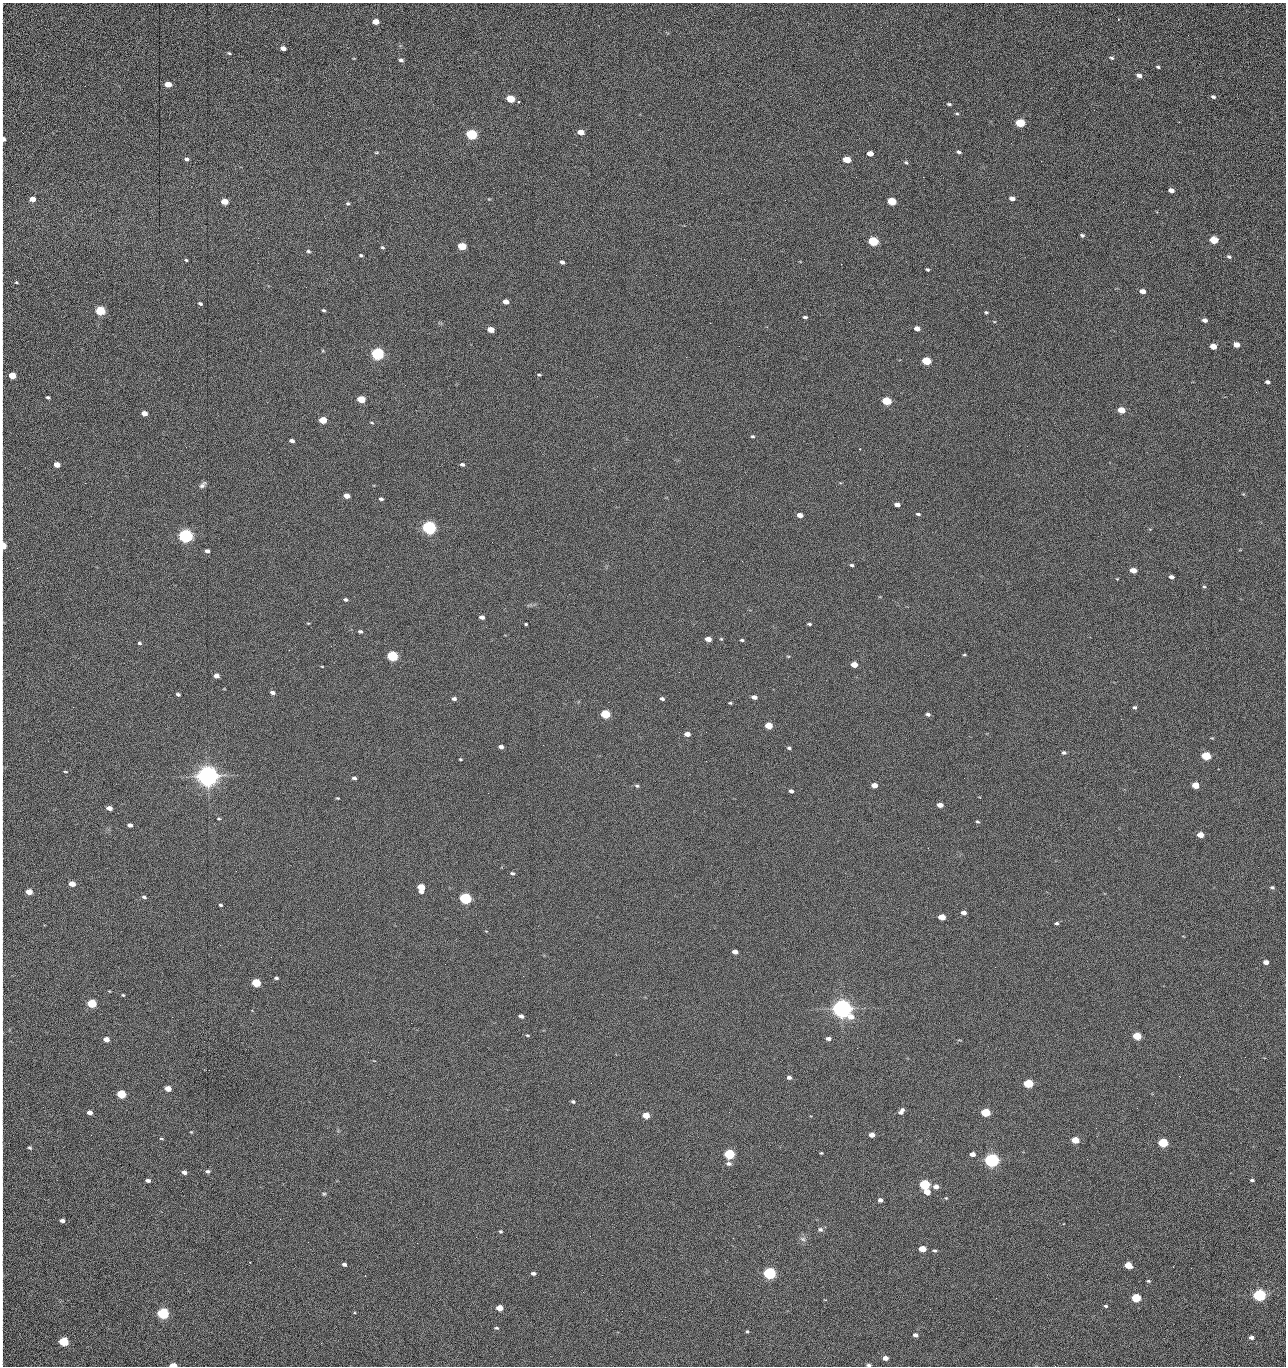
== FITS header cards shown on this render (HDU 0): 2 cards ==
NAXIS1  =                 1284 /fastest changing axis
NAXIS2  =                 1364 /next to fastest changing axis

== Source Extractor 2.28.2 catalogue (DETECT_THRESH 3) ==
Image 1284 x 1364 px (HDU 0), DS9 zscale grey, 1 PNG px = 1 image px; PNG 1288 x 1368 px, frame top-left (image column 1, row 1364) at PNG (2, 3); no overlay
Background 143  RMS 15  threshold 44.5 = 3 sigma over >= 5 px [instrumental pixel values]
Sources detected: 279; all 279 listed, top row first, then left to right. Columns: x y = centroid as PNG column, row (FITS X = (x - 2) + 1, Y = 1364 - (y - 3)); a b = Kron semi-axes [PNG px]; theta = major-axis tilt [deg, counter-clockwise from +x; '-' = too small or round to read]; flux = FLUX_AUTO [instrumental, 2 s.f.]
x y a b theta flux
2 14 13 2 90 2.2e+03
1118 19 3 2 - 5.6e+02
376 22 5 4 - 1.3e+04
2 31 12 2 90 1.9e+03
1188 35 3 2 - 8.1e+02
283 48 5 4 - 5.2e+03
2 51 17 2 90 3.2e+03
229 53 5 4 - 1.2e+03
1111 58 6 4 -17 1.7e+03
401 60 5 4 - 2.7e+03
1158 67 4 3 - 1.5e+03
2 71 18 2 90 3.3e+03
1139 75 5 4 - 4.6e+03
168 84 5 4 - 1.4e+04
2 93 12 2 90 2.1e+03
1213 97 5 4 - 1.9e+03
510 99 6 4 -13 4.2e+04
949 104 5 3 - 1.5e+03
957 113 6 3 -8 1.2e+03
1179 122 3 3 - 1.1e+03
1020 123 6 4 -14 6.1e+04
581 132 5 4 - 1.4e+04
471 134 6 5 - 1.6e+05
3 138 12 4 -85 6.1e+03
959 152 5 4 - 2.1e+03
376 153 6 3 1 9.8e+02
870 153 5 4 - 1.2e+04
187 159 5 4 - 2.5e+03
847 159 6 4 -13 2.8e+04
1041 161 2 2 - 1.2e+03
906 162 7 4 -47 1.6e+03
856 177 2 2 - 1.5e+03
923 177 2 2 - 1.2e+04
2 184 9 2 90 1.5e+03
1171 190 5 4 - 6.1e+03
1012 198 5 4 - 5.7e+03
32 199 5 4 - 1.0e+04
489 199 4 4 - 9.2e+02
892 201 6 4 -13 5.1e+04
224 202 5 4 - 2.0e+04
1123 202 2 2 - 5.8e+02
348 203 5 4 - 1.6e+03
2 222 16 2 90 3.0e+03
1082 235 5 4 - 1.7e+03
1214 240 5 4 - 4.3e+04
873 241 6 4 -13 1.0e+05
462 246 5 4 - 4.1e+04
382 247 5 4 - 1.3e+03
2 249 18 2 90 2.9e+03
308 251 5 4 - 1.6e+03
361 255 4 3 - 1.6e+03
1229 257 6 5 - 2.1e+03
186 260 4 3 - 1.2e+03
562 262 4 4 - 2.9e+03
841 264 2 2 - 1.8e+04
927 269 4 3 - 1.5e+03
16 282 3 3 - 1.1e+03
306 287 2 2 - 4.3e+02
2 291 11 2 90 1.6e+03
1142 291 5 4 - 7.5e+03
506 302 5 4 - 9.3e+03
200 304 5 4 - 1.9e+03
323 310 5 3 - 1.5e+03
2 311 9 2 90 1.4e+03
100 311 5 4 - 1.0e+05
986 312 5 3 - 1.4e+03
805 317 5 4 - 2.1e+03
1205 320 5 4 - 4.0e+03
849 322 2 2 - 5.3e+02
710 323 2 2 - 2.2e+03
917 328 5 4 - 7.6e+03
491 330 5 4 - 1.6e+04
1236 345 5 4 - 1.1e+04
1213 346 5 4 - 1.6e+04
378 354 6 5 - 3.0e+05
926 361 5 4 - 5.8e+04
2 362 15 2 90 2.5e+03
12 375 5 4 - 2.5e+04
539 375 5 3 - 1.1e+03
1267 382 4 3 - 2.7e+03
1256 392 3 2 - 7.5e+02
48 397 4 3 - 1.8e+03
361 399 5 4 - 3.7e+04
887 401 5 4 - 6.0e+04
1121 410 5 4 - 1.9e+04
144 413 5 4 - 8.7e+03
323 420 5 4 - 2.9e+04
371 423 5 3 - 1.1e+03
1009 435 2 2 - 2.2e+03
752 436 5 4 - 1.5e+03
292 441 5 3 - 3.8e+03
186 447 2 2 - 2.0e+03
2 448 9 2 90 1.4e+03
860 449 3 2 - 8.6e+02
462 464 4 3 - 2.3e+03
57 465 5 4 - 1.3e+04
2 480 13 2 90 2.3e+03
85 483 2 2 - 8.2e+02
202 485 9 5 50 3.0e+03
346 496 5 4 - 1.0e+04
381 499 4 3 - 2.3e+03
897 505 5 4 - 5.8e+03
2 513 17 2 90 3.0e+03
918 514 5 3 - 1.7e+03
800 515 5 4 - 8.5e+03
429 528 6 5 - 5.0e+05
2 531 8 2 90 9.6e+02
186 536 6 5 - 5.4e+05
492 542 2 2 - 1.6e+03
3 546 6 3 -88 3.2e+04
207 551 4 4 - 3.7e+03
742 561 2 2 - 5.5e+02
852 565 4 3 - 1.7e+03
1133 570 5 4 - 1.3e+04
1171 577 4 4 - 3.7e+03
1117 579 3 3 - 7.3e+02
1204 587 5 4 - 1.2e+03
346 600 4 3 - 2.0e+03
482 617 5 4 - 4.4e+03
2 622 8 4 -90 1.9e+03
308 623 5 3 - 8.6e+02
526 624 3 3 - 3.8e+03
809 624 4 3 - 1.5e+03
360 631 5 4 - 2.1e+03
708 639 5 4 - 1.0e+04
721 639 5 4 - 1.1e+03
742 640 4 3 - 1.6e+03
139 643 4 4 - 1.7e+03
964 655 5 3 - 1.1e+03
392 656 5 5 - 1.6e+05
788 656 5 3 - 8.9e+02
854 665 5 4 - 1.4e+04
322 666 4 2 - 7.5e+02
679 672 2 2 - 2.2e+03
216 676 5 4 - 7.4e+03
2 692 9 2 90 1.4e+03
272 692 4 3 - 4.0e+03
178 694 4 3 - 2.1e+03
754 697 5 4 - 6.0e+03
454 699 5 4 - 2.8e+03
662 699 5 4 - 2.6e+03
730 703 4 3 - 1.2e+03
1135 707 5 4 - 1.7e+03
605 714 5 4 - 7.1e+04
928 714 5 4 - 2.6e+03
769 725 5 4 - 2.8e+04
2 726 11 2 90 1.9e+03
706 732 2 2 - 4.1e+02
687 734 5 4 - 7.5e+03
543 745 2 2 - 2.0e+03
501 747 5 4 - 4.3e+03
789 748 5 4 - 1.8e+03
1064 752 5 4 - 2.1e+03
1206 756 5 4 - 7.7e+04
460 759 4 3 - 1.0e+03
706 761 2 2 - 1.3e+03
2 770 19 2 90 3.3e+03
65 772 6 3 -2 1.0e+03
208 776 7 6 - 1.5e+06
354 778 4 3 - 2.4e+03
874 785 5 4 - 1.0e+04
1195 785 5 4 - 2.5e+04
637 786 5 5 - 1.5e+03
791 791 4 4 - 3.0e+03
337 798 3 2 - 8.5e+02
940 805 5 4 - 8.3e+03
109 808 5 4 - 6.8e+03
219 819 5 2 - 8.9e+02
977 821 5 4 - 1.4e+03
130 825 5 4 - 4.0e+03
1200 835 5 4 - 1.5e+04
2 869 8 2 90 1.1e+03
512 873 5 4 - 1.9e+03
72 884 5 4 - 1.3e+04
421 887 6 5 - 2.8e+04
1272 887 5 4 - 2.0e+03
29 892 5 4 - 1.6e+04
144 897 6 4 -16 1.9e+03
465 898 5 5 - 2.4e+05
2 905 14 2 90 2.4e+03
220 905 4 3 - 1.4e+03
963 913 5 4 - 5.9e+03
942 917 5 4 - 1.9e+04
1056 923 5 4 - 2.0e+03
735 952 5 4 - 6.1e+03
1266 962 5 4 - 7.5e+03
523 976 2 2 - 1.4e+03
276 978 4 3 - 2.0e+03
2 980 12 2 90 2.3e+03
256 983 5 4 - 6.1e+04
123 995 3 3 - 1.1e+03
92 1003 5 4 - 7.7e+04
842 1009 7 6 - 1.2e+06
521 1016 5 3 - 4.2e+03
411 1023 2 2 - 3.4e+03
2 1033 9 3 -87 1.7e+03
527 1035 6 4 -7 1.2e+03
1137 1036 5 4 - 4.8e+04
106 1039 5 4 - 1.1e+04
828 1039 5 4 - 3.8e+03
857 1048 3 2 - 9.2e+02
1245 1057 3 2 - 1.2e+03
2 1060 8 2 90 1.3e+03
1179 1076 3 2 - 1.9e+03
789 1077 4 3 - 3.3e+03
1028 1083 5 4 - 8.8e+04
168 1089 5 4 - 1.2e+04
121 1094 5 4 - 6.5e+04
573 1102 5 4 - 2.0e+03
1155 1103 2 2 - 6.0e+02
2 1107 12 2 90 1.9e+03
901 1111 8 5 53 5.0e+03
729 1112 2 2 - 7.6e+02
985 1112 5 4 - 7.3e+04
89 1113 5 4 - 5.4e+03
646 1115 5 4 - 2.1e+04
1096 1128 2 2 - 4.6e+02
191 1132 4 3 - 8.9e+02
91 1135 2 2 - 1.6e+03
872 1135 5 4 - 7.4e+03
161 1139 6 3 -9 1.2e+03
1075 1140 5 4 - 3.2e+04
1163 1143 5 4 - 9.9e+04
30 1148 4 4 - 1.5e+03
571 1149 2 2 - 7.2e+02
821 1153 3 3 - 9.6e+02
729 1154 5 4 - 1.4e+05
972 1154 5 4 - 7.4e+03
1087 1159 3 2 - 7.2e+02
992 1160 6 5 - 6.1e+05
2 1163 10 2 90 1.7e+03
729 1163 7 5 -1 3.6e+03
208 1171 5 4 - 2.4e+03
184 1172 5 4 - 4.5e+03
148 1180 5 3 - 3.6e+03
1252 1180 4 3 - 1.9e+03
924 1184 5 4 - 1.5e+05
936 1187 5 4 - 6.5e+03
927 1192 5 4 - 1.6e+04
324 1194 5 4 - 1.3e+03
946 1198 4 4 - 9.1e+02
880 1200 4 4 - 4.6e+03
2 1215 10 2 90 1.6e+03
280 1219 2 2 - 1.4e+03
62 1221 5 4 - 4.4e+03
820 1229 7 6 - 2.6e+03
500 1231 5 4 - 1.4e+03
476 1237 2 2 - 4.6e+03
803 1239 8 6 -17 2.9e+03
308 1242 2 2 - 1.1e+03
417 1243 2 2 - 3.6e+03
922 1249 5 4 - 1.9e+04
935 1251 5 4 - 1.6e+03
250 1262 3 3 - 9.6e+02
344 1264 5 4 - 2.8e+03
1128 1265 5 4 - 2.7e+04
533 1273 5 3 - 3.1e+03
769 1273 5 5 - 3.1e+05
2 1274 19 3 -89 3.7e+03
1148 1281 4 4 - 1.2e+03
1259 1295 5 5 - 3.6e+05
996 1298 2 2 - 1.9e+03
1136 1298 5 4 - 7.9e+04
1106 1306 4 3 - 1.5e+03
499 1308 5 4 - 1.8e+04
622 1311 2 2 - 4.2e+02
2 1313 15 2 90 3.0e+03
163 1313 5 5 - 2.4e+05
496 1328 5 3 - 1.4e+03
747 1331 4 4 - 1.2e+03
915 1335 5 4 - 4.0e+03
1251 1338 4 4 - 4.9e+03
64 1342 5 5 - 9.4e+04
321 1343 2 2 - 5.2e+02
2 1345 12 2 90 2.4e+03
885 1358 5 4 - 6.8e+03
173 1365 5 3 - 1.8e+04
869 1365 5 3 - 1.8e+03
1055 1366 2 2 - 1.2e+03
At the frame edge (FLAGS 8, measured only in part): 36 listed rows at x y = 2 14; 2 31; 2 51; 2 71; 2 93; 3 138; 2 184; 2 222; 2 249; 2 291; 2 311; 2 362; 12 375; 2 448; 2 480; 2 513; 2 531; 3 546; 2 622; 2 692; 2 726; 2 770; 2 869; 2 905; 2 980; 2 1033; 2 1060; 2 1107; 2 1163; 2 1215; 2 1274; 2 1313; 2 1345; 173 1365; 869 1365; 1055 1366

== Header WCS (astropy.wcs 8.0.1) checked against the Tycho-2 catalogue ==
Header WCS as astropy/WCSLIB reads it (CRVAL/CRPIX/CD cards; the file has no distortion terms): RA---TAN/DEC--TAN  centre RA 15:41:41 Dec +51:59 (235.42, +51.98 deg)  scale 1.26 arcsec/px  FOV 26.9' x 28.5'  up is +92 deg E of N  parity flipped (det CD > 0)
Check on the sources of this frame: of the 60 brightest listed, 11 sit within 2.0 arcsec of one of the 11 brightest Tycho-2 stars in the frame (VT <= 12.29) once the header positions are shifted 0.23 arcsec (0.13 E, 0.19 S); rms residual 0.84 arcsec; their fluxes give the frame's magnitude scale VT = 25.23 - 2.5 log10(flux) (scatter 0.20 mag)
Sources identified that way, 11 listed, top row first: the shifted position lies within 2.0 arcsec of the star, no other Tycho-2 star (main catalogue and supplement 1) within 4.0 arcsec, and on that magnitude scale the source's flux lands within +1.5 / -3 mag of the star's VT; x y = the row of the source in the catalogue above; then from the Tycho-2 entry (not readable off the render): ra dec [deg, ICRS J2000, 3 dp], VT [Tycho-2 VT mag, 2 dp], TYC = Tycho-2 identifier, HIP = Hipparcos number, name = IAU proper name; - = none
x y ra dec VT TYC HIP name
378 354 235.614 +52.064 11.61 3489-1132-1 - -
429 528 235.514 +52.049 11.19 3489-1407-1 - -
186 536 235.515 +52.133 11.12 3489-1380-1 - -
208 776 235.378 +52.130 9.31 3489-1322-1 76850 -
465 898 235.303 +52.042 11.52 3489-958-1 - -
842 1009 235.232 +51.912 9.59 3489-824-1 - -
992 1160 235.143 +51.862 10.97 3489-1016-1 - -
924 1184 235.131 +51.886 12.29 3489-908-1 - -
769 1273 235.084 +51.941 11.45 3489-1346-1 - -
1259 1295 235.062 +51.771 11.53 3489-1453-1 - -
163 1313 235.075 +52.152 11.74 3489-912-1 - -